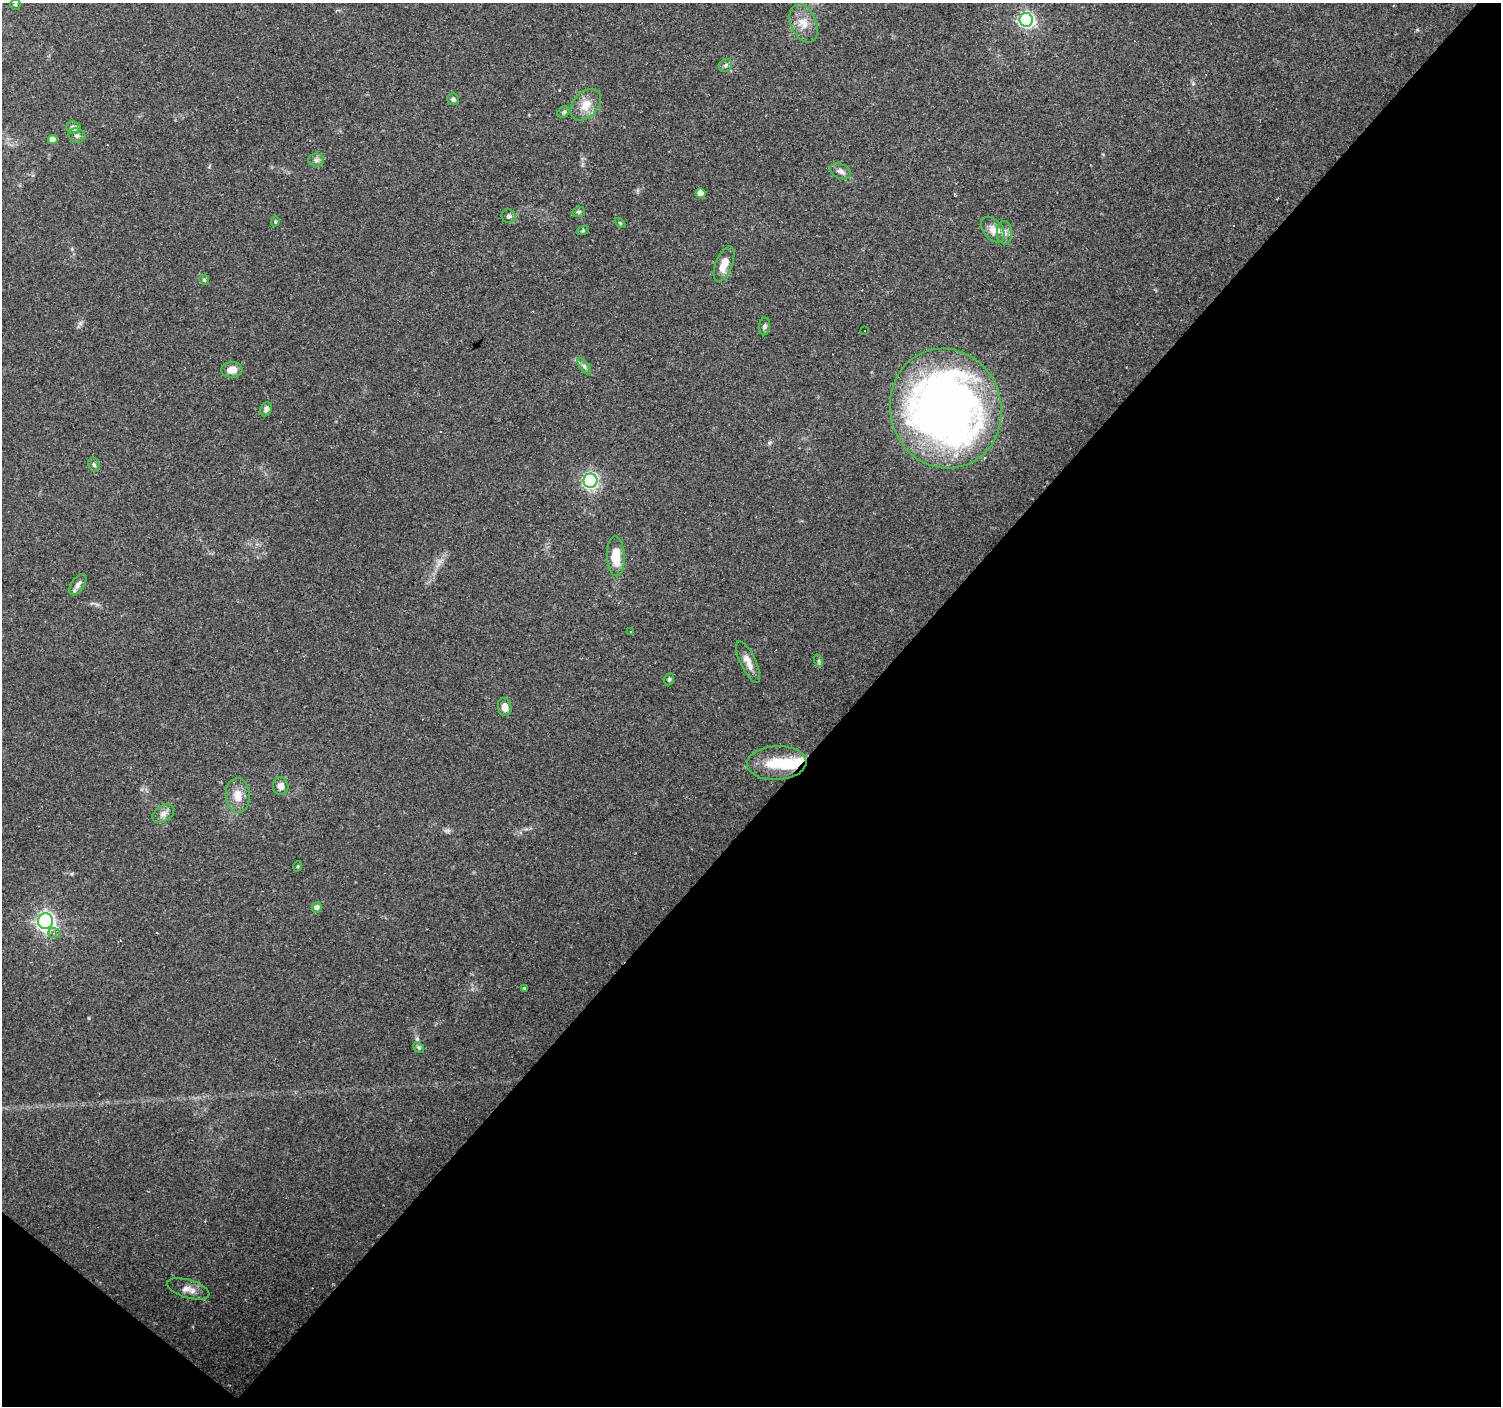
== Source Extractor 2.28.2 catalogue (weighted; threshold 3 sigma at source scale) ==
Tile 15 of 4 x 4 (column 3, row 4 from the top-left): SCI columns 2999-4497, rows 168-1571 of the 6000 x 6021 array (HDU 1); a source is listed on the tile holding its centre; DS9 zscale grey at full resolution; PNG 1503 x 1408 px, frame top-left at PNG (2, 3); each listed source drawn as its Kron ellipse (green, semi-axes under 4 px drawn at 4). Shown black and unused: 44% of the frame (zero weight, under 3 of 4 exposures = <1% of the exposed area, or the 3 px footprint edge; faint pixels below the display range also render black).
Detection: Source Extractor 2.28.2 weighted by HDU 2 'WHT'; one run over the whole footprint, this tile lists its part. Background 0.0746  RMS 0.0054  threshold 0.0242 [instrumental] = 3 sigma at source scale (4.5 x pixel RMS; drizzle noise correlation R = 1.50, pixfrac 1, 0.0396/0.0396 arcsec/px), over >= 5 px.
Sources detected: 53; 1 inside a brighter object's white glare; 3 cosmic-ray / hot-pixel residue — neither listed nor drawn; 1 inside a brighter listed object's ellipse — not listed separately; the other 48 listed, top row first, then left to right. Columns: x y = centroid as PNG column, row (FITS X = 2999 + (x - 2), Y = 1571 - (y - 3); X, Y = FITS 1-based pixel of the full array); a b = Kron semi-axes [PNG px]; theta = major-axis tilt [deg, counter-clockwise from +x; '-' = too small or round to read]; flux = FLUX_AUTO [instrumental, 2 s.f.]
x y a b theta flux
15 4 5 5 - 0.74
1026 20 7 6 - 140
804 23 20 12 -67 7.5
725 65 7 6 - 1.3
453 99 6 5 - 1.4
586 105 18 12 47 7.4
564 112 6 5 - 1.1
73 128 7 6 - 2.7
77 135 8 7 - 1.5
53 140 5 4 - 4.5
316 160 8 6 1 1.6
841 171 11 7 -25 2.4
701 193 5 5 - 5.6
579 212 6 5 - 0.93
509 216 7 6 - 1.5
275 221 5 4 - 0.68
620 223 6 3 -45 0.53
583 230 6 4 20 0.75
993 230 14 9 -51 4.3
1005 233 11 7 -88 2.8
724 264 19 8 68 7.1
204 280 5 4 - 0.69
765 326 9 5 85 1.2
864 331 3 3 - 1.3
584 366 9 4 -55 1.5
232 370 10 7 1 5.6
946 408 60 55 -73 430
266 409 7 5 66 1.8
94 465 7 5 -71 1.1
590 481 7 7 - 120
616 556 20 9 -88 12
78 585 12 6 56 2.2
630 632 3 3 - 0.64
819 661 6 4 -72 0.88
748 662 23 7 -65 4.8
669 679 6 5 - 0.85
505 707 9 6 -79 4.3
777 763 30 17 3 18
281 786 8 8 - 3.1
238 795 17 12 -88 7
163 814 12 7 32 2.8
298 866 5 3 - 0.52
317 907 5 5 - 1.9
45 921 8 7 - 200
54 933 6 5 - 1.2
524 988 4 2 - 0.46
419 1047 6 4 -42 0.85
188 1289 22 9 -17 4.9
Unlisted compact peaks at least as high as the median listed source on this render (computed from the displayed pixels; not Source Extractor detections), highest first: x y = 417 1039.